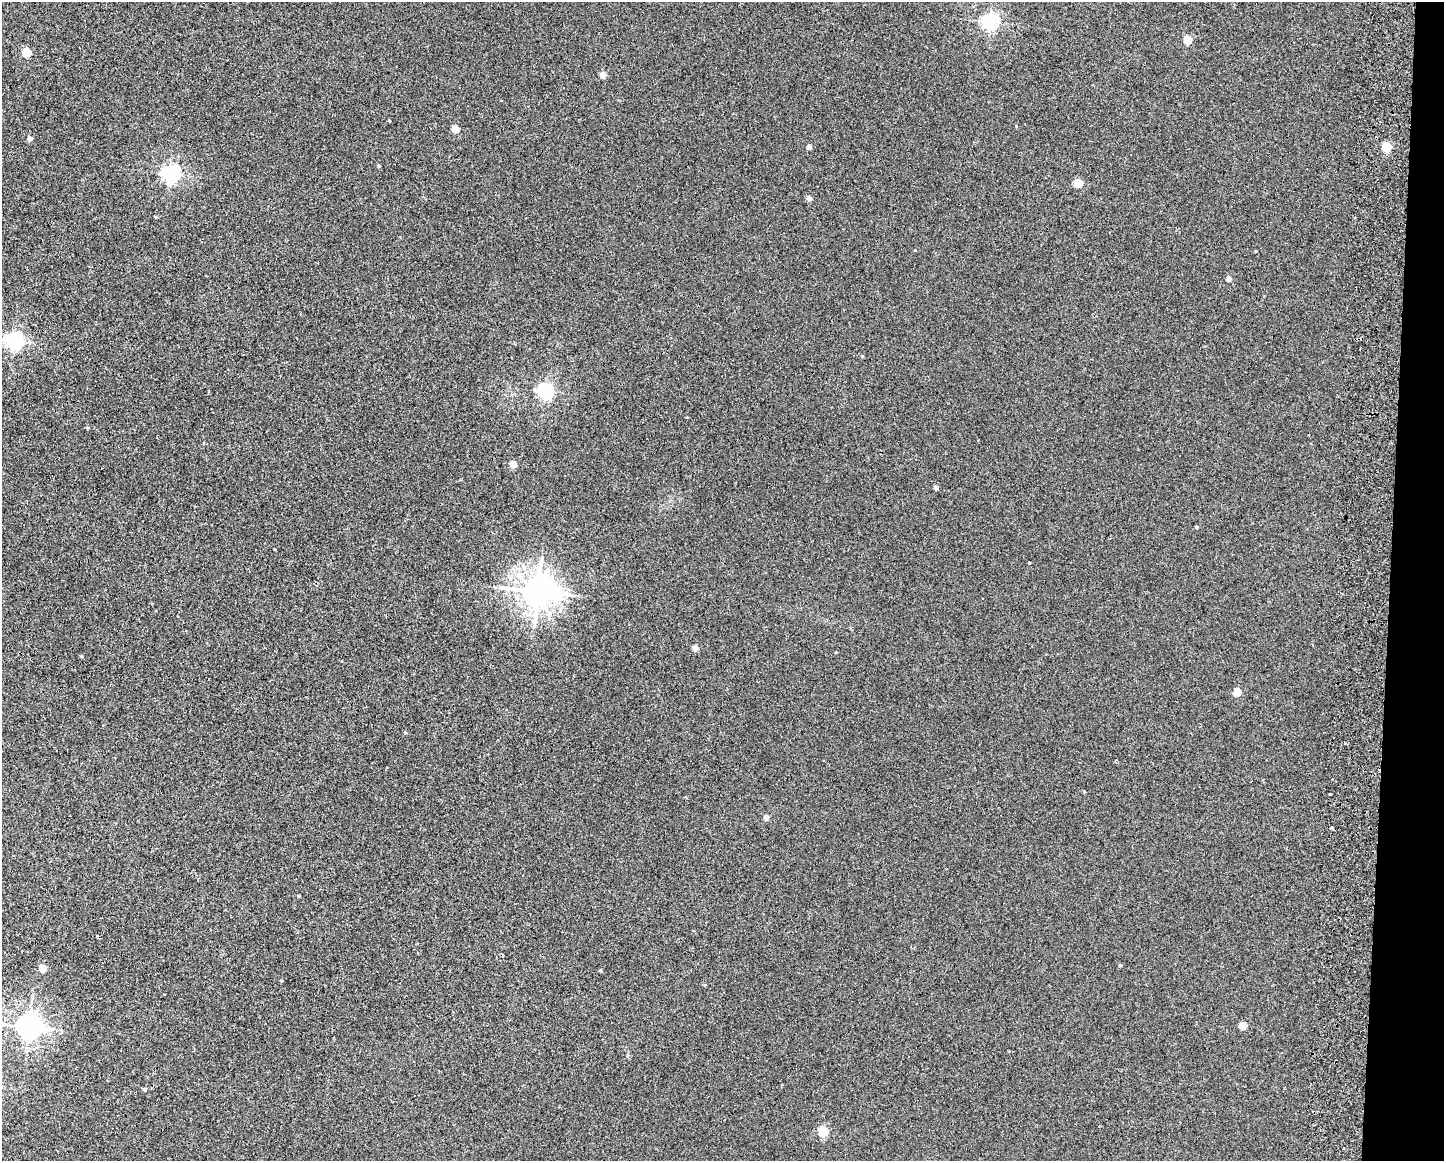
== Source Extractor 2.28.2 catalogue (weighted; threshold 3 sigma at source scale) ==
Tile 6 of 3 x 4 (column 3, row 2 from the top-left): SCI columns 3051-4492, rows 2330-3488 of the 4771 x 4656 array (HDU 1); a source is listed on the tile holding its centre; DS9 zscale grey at full resolution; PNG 1446 x 1163 px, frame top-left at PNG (2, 2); no overlay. Shown black and unused: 4% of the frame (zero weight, under 2 of 3 exposures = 3% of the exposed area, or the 3 px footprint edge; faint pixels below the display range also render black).
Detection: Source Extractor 2.28.2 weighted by HDU 2 'WHT'; one run over the whole footprint, this tile lists its part. Background 0.0271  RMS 0.0067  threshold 0.03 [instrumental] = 3 sigma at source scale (4.5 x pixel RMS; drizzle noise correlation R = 1.50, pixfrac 1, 0.05/0.05 arcsec/px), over >= 5 px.
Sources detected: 41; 2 cosmic-ray / hot-pixel residue — not listed; the other 39 listed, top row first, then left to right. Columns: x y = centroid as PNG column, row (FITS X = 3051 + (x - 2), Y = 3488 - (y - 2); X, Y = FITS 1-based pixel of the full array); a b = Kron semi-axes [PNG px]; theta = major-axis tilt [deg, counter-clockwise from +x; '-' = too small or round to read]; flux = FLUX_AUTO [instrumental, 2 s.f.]
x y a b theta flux
990 22 6 6 - 210
1188 39 5 5 - 18
26 52 5 5 - 25
603 74 4 4 - 6.3
389 121 4 3 - 0.51
455 129 5 4 - 15
30 139 5 4 - 3.8
809 147 4 4 - 3.9
1386 147 5 5 - 31
379 166 4 4 - 0.94
170 174 6 6 - 230
1078 183 5 5 - 23
809 198 4 4 - 3.4
155 217 4 3 - 0.65
915 250 3 3 - 0.45
1255 251 4 2 - 0.48
1228 279 7 6 - 1.5
14 341 6 6 - 220
545 391 6 6 - 180
513 464 5 4 - 11
936 487 4 4 - 2.5
1196 527 3 3 - 0.89
1029 563 3 2 - 0.49
538 591 10 9 - 1300
695 648 4 4 - 6
836 652 4 2 - 0.46
81 656 4 4 - 0.69
1237 692 5 4 - 14
405 732 3 3 - 1.1
1084 791 5 3 - 0.55
1330 794 3 3 - 2.1
766 817 4 4 - 4.8
1120 965 4 4 - 0.97
43 968 5 4 - 13
281 980 4 3 - 0.83
1243 1025 5 4 - 13
29 1027 8 7 - 650
145 1089 4 4 - 1.3
823 1131 5 5 - 40
Unlisted compact peaks at least as high as the median listed source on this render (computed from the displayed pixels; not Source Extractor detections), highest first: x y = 1016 126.